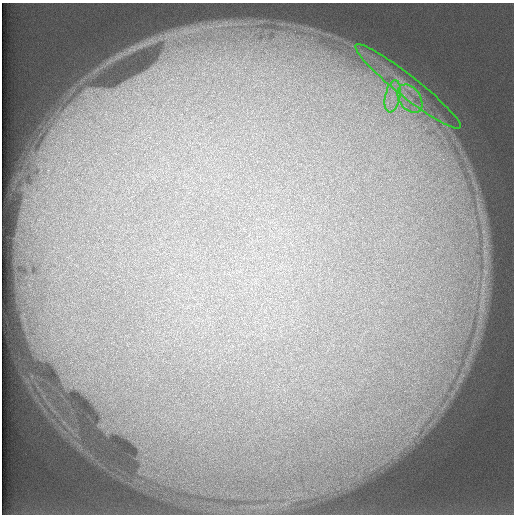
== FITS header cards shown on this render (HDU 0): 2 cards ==
NAXIS1  =                  512 /
NAXIS2  =                  512 /

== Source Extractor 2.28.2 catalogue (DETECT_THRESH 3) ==
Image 512 x 512 px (HDU 0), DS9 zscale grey, 1 PNG px = 1 image px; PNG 516 x 516 px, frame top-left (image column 1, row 512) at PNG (2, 3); each listed source drawn as its Kron ellipse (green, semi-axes under 4 px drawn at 4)
Background 119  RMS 5.1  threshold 15.4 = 3 sigma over >= 5 px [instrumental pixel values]
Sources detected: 3; all 3 listed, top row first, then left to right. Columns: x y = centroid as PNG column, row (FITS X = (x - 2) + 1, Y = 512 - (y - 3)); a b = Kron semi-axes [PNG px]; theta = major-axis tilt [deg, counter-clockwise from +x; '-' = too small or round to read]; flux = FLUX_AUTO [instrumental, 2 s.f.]
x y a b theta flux
408 86 67 11 -38 16000
393 96 16 7 78 4500
410 99 16 10 -55 6200